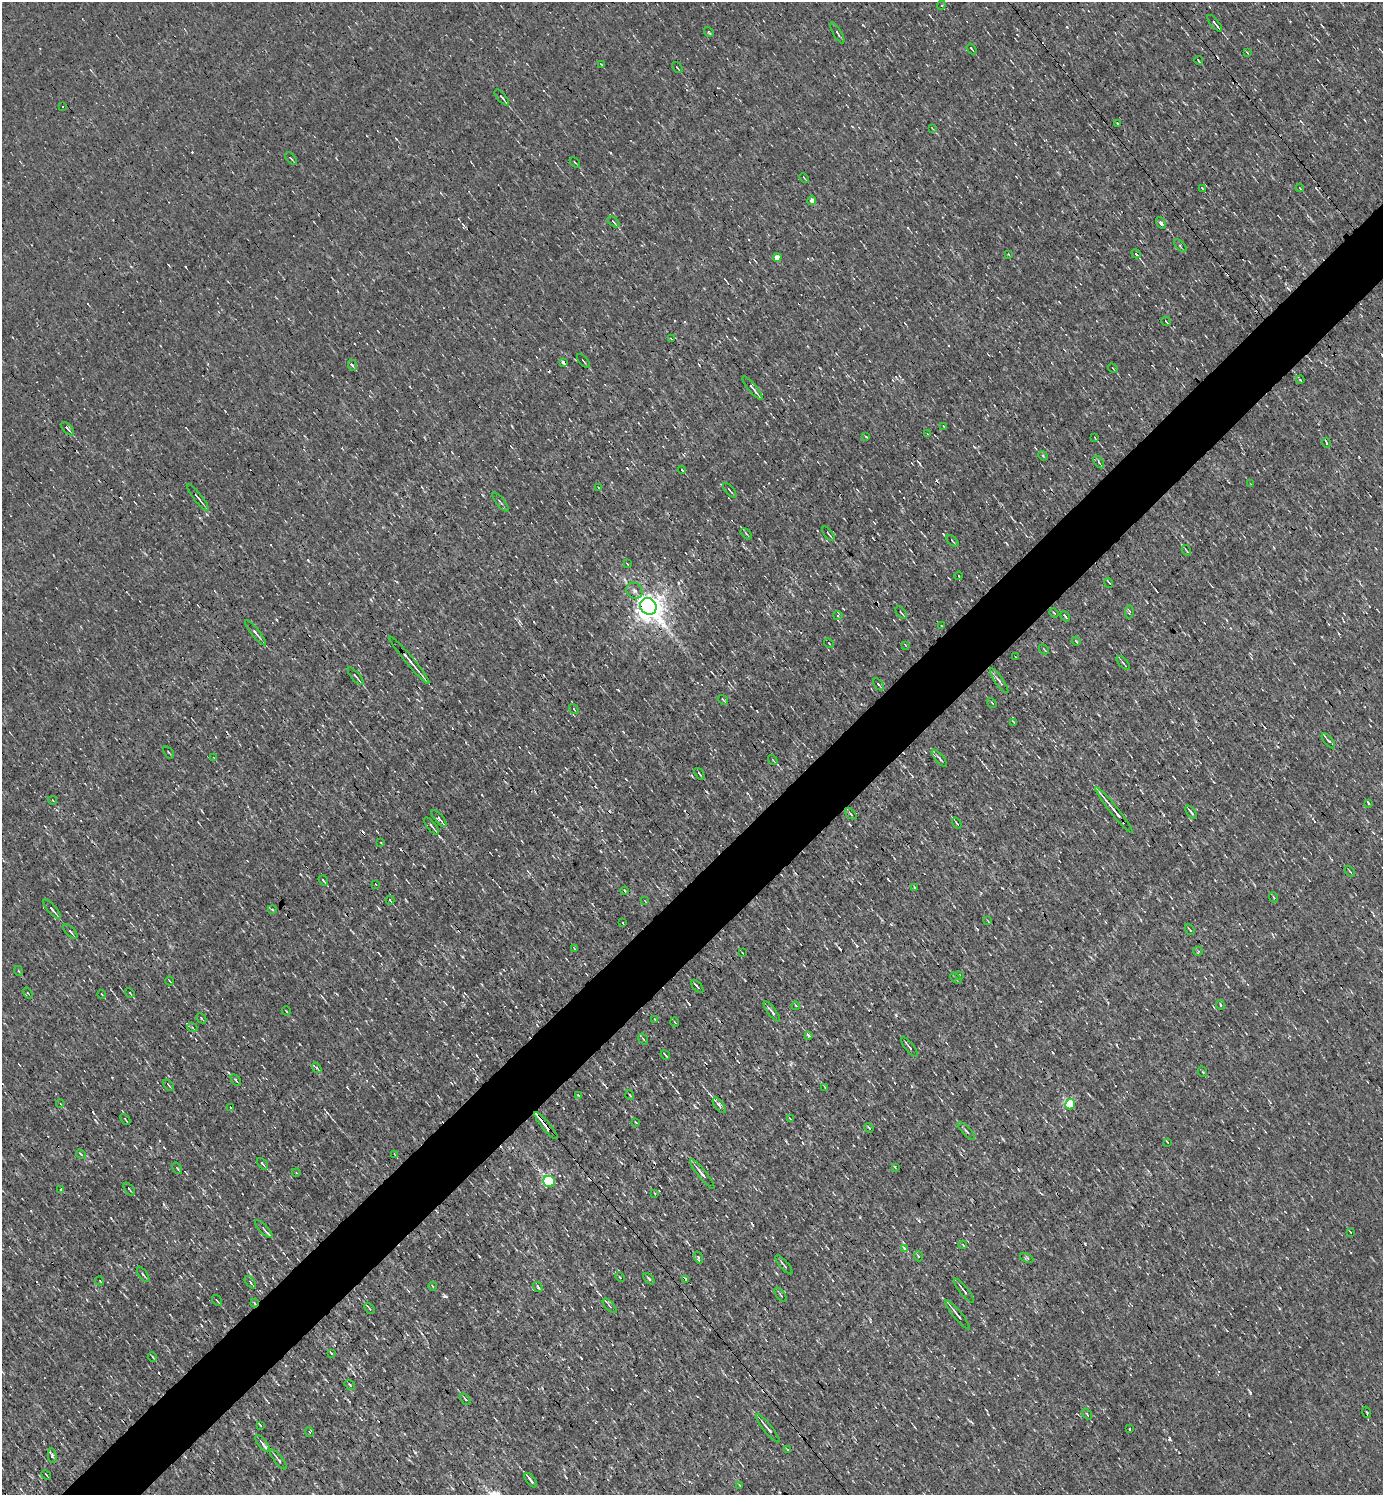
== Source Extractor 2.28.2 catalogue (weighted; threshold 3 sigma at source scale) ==
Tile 7 of 4 x 4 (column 3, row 2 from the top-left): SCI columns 2913-4293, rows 2985-4477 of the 5968 x 5969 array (HDU 1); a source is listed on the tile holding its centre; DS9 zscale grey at full resolution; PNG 1385 x 1497 px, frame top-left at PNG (2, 2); each listed source drawn as its Kron ellipse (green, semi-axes under 4 px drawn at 4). Shown black and unused: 5% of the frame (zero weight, under 3 of 4 exposures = <1% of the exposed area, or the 3 px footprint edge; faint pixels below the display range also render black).
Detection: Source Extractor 2.28.2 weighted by HDU 2 'WHT'; one run over the whole footprint, this tile lists its part. Background 0.00165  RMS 0.04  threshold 0.178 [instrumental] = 3 sigma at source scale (4.5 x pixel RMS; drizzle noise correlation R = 1.50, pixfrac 1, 0.05/0.05 arcsec/px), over >= 5 px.
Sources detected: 223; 21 cosmic-ray / hot-pixel residue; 1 long thin detection or spike segment (spike, bleed or trail) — neither listed nor drawn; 3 inside a brighter listed object's ellipse — not listed separately; the other 198 listed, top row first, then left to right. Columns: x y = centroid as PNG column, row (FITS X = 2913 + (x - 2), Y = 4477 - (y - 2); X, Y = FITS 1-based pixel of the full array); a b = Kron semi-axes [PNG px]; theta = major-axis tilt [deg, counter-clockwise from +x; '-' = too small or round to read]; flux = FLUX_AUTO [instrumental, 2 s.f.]
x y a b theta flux
941 5 4 4 - 5.6
1215 23 10 3 -51 14
709 32 5 3 - 4.5
837 33 12 3 -61 7.2
972 49 6 2 -53 4.5
1247 52 4 2 - 2.9
1199 61 4 2 - 3.8
601 64 4 2 - 2.4
677 68 6 2 -51 5.4
502 97 10 3 -49 9.5
63 107 2 2 - 2.9
1118 124 3 2 - 3.6
932 128 3 2 - 2.5
291 158 7 2 -50 4.7
575 162 6 2 -46 3.1
804 178 5 3 - 3.7
1202 188 4 2 - 3.9
1300 188 4 2 - 3.4
812 200 4 4 - 17
613 222 7 3 -42 4.9
1161 223 6 3 -54 7.5
1180 246 8 3 -46 5.3
1008 254 4 2 - 2.6
1136 254 5 3 - 33
777 257 4 4 - 31
1166 321 5 3 - 4.4
671 339 3 2 - 2.3
583 361 8 2 -48 4.4
563 362 3 3 - 30
352 365 6 3 -71 5.4
1113 368 5 2 - 3
1300 380 4 3 - 3.7
753 388 15 3 -50 15
943 426 3 2 - 2.9
68 429 8 3 -47 9.5
928 434 4 2 - 2.5
866 436 4 3 - 3.4
1095 438 4 2 - 2.9
1326 443 5 3 - 4.8
1043 456 5 4 - 3.7
1099 462 7 3 -54 5.7
682 470 4 2 - 4.7
1251 484 3 2 - 2.5
599 488 4 3 - 2.9
730 490 9 2 -49 5.1
198 498 16 3 -51 11
500 502 12 3 -52 6.9
746 534 7 2 -45 5
828 534 8 2 -52 4.5
952 541 7 2 -41 3.7
1186 550 6 2 -60 3.7
627 564 4 3 - 3.6
959 576 4 2 - 3.1
1109 583 5 3 - 4.7
634 591 8 7 - 14
648 606 8 7 - 5300
1129 612 6 3 82 4.6
901 613 7 2 -51 5.9
1054 613 5 3 - 3.6
838 615 5 4 - 5.3
1065 616 6 3 -55 5.2
942 626 3 2 - 3
256 633 15 3 -51 12
1076 641 4 2 - 3.3
829 643 5 2 - 3.1
905 645 3 2 - 2.3
1044 649 6 2 -44 3.1
1016 657 3 2 - 2.4
409 660 30 3 -50 25
1123 663 8 3 -45 5.7
356 676 11 3 -50 11
999 681 15 3 -55 12
879 684 7 2 -54 4.9
723 700 5 3 - 3.7
992 703 5 3 - 3.3
574 709 5 3 - 2.9
1014 722 4 2 - 3.2
1328 741 9 3 -49 12
169 752 7 2 -54 3.8
214 758 4 2 - 2.1
939 758 11 3 -50 8.7
773 760 5 3 - 3.5
699 774 6 2 -56 6.8
52 800 4 3 - 3.3
1369 803 3 3 - 13
1114 810 29 3 -51 51
1191 812 7 2 -51 8.3
851 814 7 3 -42 5.5
439 819 10 4 -50 11
957 823 6 3 -54 5.5
432 826 10 3 -50 12
381 843 4 2 - 2.8
1350 871 6 2 -45 3.2
323 880 5 2 - 6.7
375 884 3 2 - 2.4
914 887 3 2 - 3.1
625 891 4 3 - 3.9
1273 897 5 3 - 3.6
390 900 4 2 - 4.5
645 901 4 3 - 2.5
52 909 12 3 -49 14
272 909 4 3 - 3.3
988 921 3 2 - 2.5
623 923 3 2 - 3.8
1190 929 6 3 -51 3.9
70 932 9 3 -45 8.4
574 948 4 2 - 2.6
1198 951 5 4 - 4.8
742 952 3 2 - 2.1
19 971 5 3 - 3.2
959 975 3 3 - 3
956 978 7 2 -45 4.4
170 981 4 2 - 3.7
697 986 7 3 -50 7.6
28 993 6 3 -52 4
130 993 5 3 - 2.8
102 994 4 2 - 3.1
1220 1005 4 2 - 3.9
796 1006 4 3 - 4
286 1011 5 2 - 2.6
772 1011 12 3 -53 13
201 1018 5 3 - 3.4
655 1019 3 3 - 3.9
675 1022 4 2 - 2.6
192 1027 5 3 - 4.1
809 1036 3 3 - 19
643 1039 6 3 -54 4.6
909 1047 12 2 -52 8.8
665 1055 5 2 - 4.5
317 1068 6 3 -54 5.3
1203 1072 5 3 - 3.7
236 1080 7 3 -56 5.1
169 1085 6 2 -47 3.6
825 1088 4 3 - 3.6
578 1095 3 2 - 2.8
630 1095 5 3 - 3.2
60 1103 4 3 - 2.8
1070 1104 5 5 - 220
719 1105 9 4 -55 19
231 1108 3 2 - 3.7
125 1119 6 2 -50 3.5
790 1119 4 2 - 3.5
636 1122 3 2 - 3.3
546 1126 17 3 -49 80
869 1128 5 3 - 4.2
966 1131 11 2 -45 7.1
1167 1142 4 2 - 2.9
81 1154 5 2 - 3.6
394 1154 4 2 - 2.6
262 1164 7 3 -47 6.6
895 1167 3 2 - 4.6
177 1168 6 3 -53 4.4
296 1172 4 3 - 3
702 1174 19 4 -51 22
549 1181 6 5 - 470
61 1189 3 3 - 16
129 1189 7 3 -50 4.4
655 1193 3 2 - 3.7
264 1229 11 4 -45 8.4
1350 1232 4 2 - 2.1
963 1245 4 3 - 3
905 1249 3 3 - 62
918 1256 5 3 - 3.6
698 1257 6 3 -71 4.9
1027 1258 7 4 -24 5.4
784 1265 12 2 -50 7.8
143 1274 9 2 -54 6
620 1277 5 3 - 3.6
649 1279 7 3 -48 6.5
686 1279 4 3 - 61
100 1281 4 3 - 2.6
250 1282 7 4 -51 6.5
432 1286 4 2 - 2.8
538 1287 5 3 - 6
964 1291 15 3 -51 14
781 1295 8 2 -54 4.8
217 1300 6 2 -54 4.3
254 1303 4 3 - 3.9
610 1306 9 4 -47 8.8
369 1308 6 2 -48 5.2
957 1315 18 3 -50 16
331 1354 3 3 - 19
153 1357 5 3 - 3.2
350 1385 5 3 - 4.1
465 1399 6 3 -50 5.1
1367 1412 6 2 -68 3.9
1087 1414 6 3 -52 3.8
260 1425 4 2 - 3.3
768 1428 18 3 -50 19
1130 1429 3 2 - 2.9
309 1432 5 3 - 3.5
263 1444 10 4 -50 10
788 1450 3 3 - 12
52 1456 7 3 -82 6.2
278 1460 12 3 -51 9.6
46 1475 5 2 - 4.5
531 1480 8 2 -52 14
740 1485 3 2 - 3
Overlapping masked pixels (flux is a lower limit): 7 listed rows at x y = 648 606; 1114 810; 719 1105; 546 1126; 698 1257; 686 1279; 254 1303
Unlisted compact peaks at least as high as the median listed source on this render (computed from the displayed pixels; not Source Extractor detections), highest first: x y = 445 1296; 1169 1438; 1250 1392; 896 1015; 689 1004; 308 560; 618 690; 1067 27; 300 1044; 276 620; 379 908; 93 1112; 857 946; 912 1086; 678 583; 396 139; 891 924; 1003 1139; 919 463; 440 837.